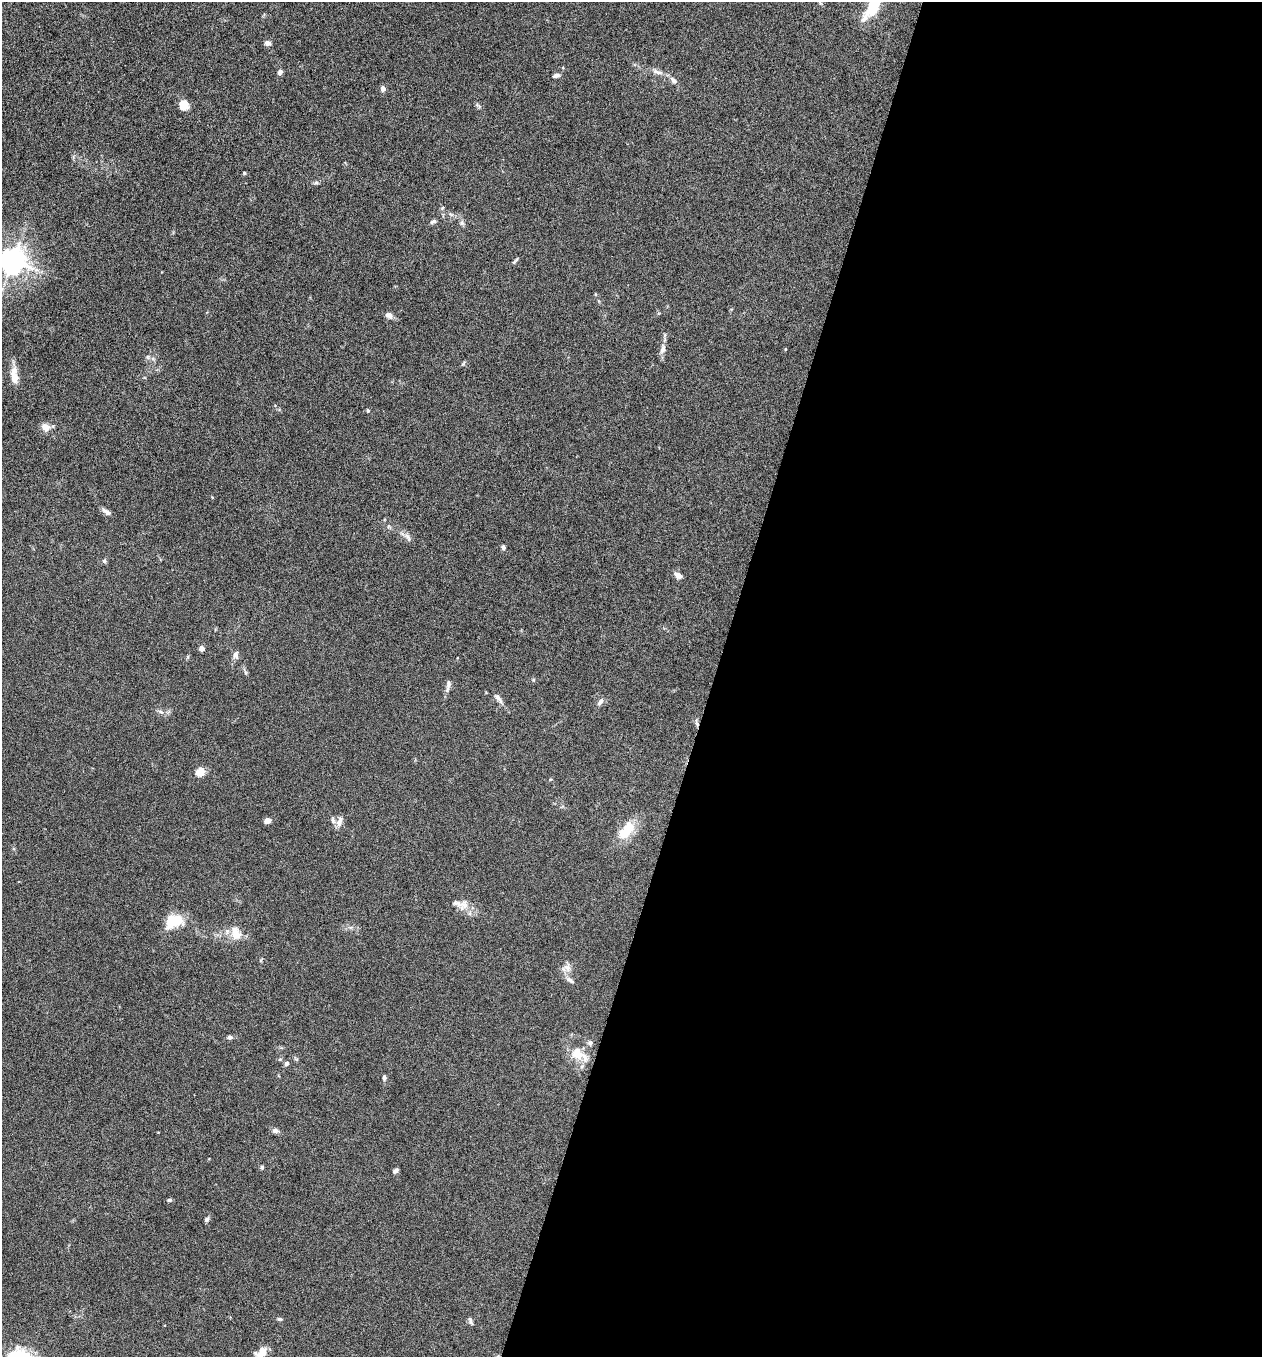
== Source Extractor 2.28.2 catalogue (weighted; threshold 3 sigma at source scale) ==
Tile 12 of 4 x 4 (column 4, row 3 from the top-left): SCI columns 3920-5179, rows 1366-2720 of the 5448 x 5438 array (HDU 1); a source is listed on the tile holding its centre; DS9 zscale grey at full resolution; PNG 1264 x 1359 px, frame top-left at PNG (2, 2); no overlay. Shown black and unused: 44% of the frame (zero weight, under 5 of 9 exposures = <1% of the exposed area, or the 3 px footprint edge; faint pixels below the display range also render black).
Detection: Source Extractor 2.28.2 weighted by HDU 2 'WHT'; one run over the whole footprint, this tile lists its part. Background 0.0659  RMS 0.0032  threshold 0.0131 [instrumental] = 3 sigma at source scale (4.09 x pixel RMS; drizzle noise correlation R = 1.36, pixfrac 0.8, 0.05/0.05 arcsec/px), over >= 5 px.
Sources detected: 61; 6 inside a brighter listed object's ellipse — not listed separately; the other 55 listed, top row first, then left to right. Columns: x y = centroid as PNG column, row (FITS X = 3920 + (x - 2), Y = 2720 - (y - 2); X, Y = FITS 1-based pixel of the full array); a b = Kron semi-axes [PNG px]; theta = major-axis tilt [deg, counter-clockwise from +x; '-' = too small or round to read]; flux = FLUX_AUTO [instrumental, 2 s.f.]
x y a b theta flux
873 10 8 8 - 5
268 43 7 5 -16 1.2
280 72 6 5 - 0.89
657 72 17 6 -19 1.8
556 76 9 5 15 0.82
673 80 10 6 -39 1.2
383 88 5 4 - 2
184 105 11 10 - 2.7
244 173 4 4 - 0.35
316 183 7 4 1 0.5
433 221 7 5 25 0.68
462 222 8 6 -90 0.74
13 261 8 8 - 330
515 261 10 3 45 0.51
389 315 9 7 -25 1.3
663 349 13 6 73 1.5
785 349 4 3 - 0.24
153 359 6 4 -19 0.52
463 363 8 3 46 0.37
14 376 20 8 -82 3.8
368 410 5 4 - 0.35
45 427 12 9 -33 2.1
106 512 11 5 -31 1.3
408 537 15 5 -58 1.1
503 547 6 5 - 0.58
104 561 6 5 - 0.54
678 576 8 6 -32 1.7
201 648 4 4 - 2
236 655 11 7 87 1.1
448 686 18 5 79 1.2
498 698 14 6 -55 1.3
600 702 11 6 49 0.98
161 712 8 4 -19 0.64
200 772 7 6 - 5.8
267 821 6 5 - 1.8
339 821 15 7 72 1.5
629 829 23 16 75 5.9
463 905 17 9 66 2.3
174 921 19 12 16 9.3
235 930 18 10 88 3
567 967 12 9 -25 1.7
570 980 12 5 -34 1
230 1037 6 5 - 0.75
590 1043 8 5 81 0.67
579 1054 24 13 -34 5.5
286 1064 5 5 - 0.97
384 1078 7 5 -86 0.63
275 1131 9 6 -12 0.94
262 1167 5 5 - 0.5
395 1171 6 5 - 0.81
169 1200 6 4 -1 0.48
207 1219 7 5 52 0.67
279 1319 7 4 -25 0.45
470 1321 11 4 -71 0.64
263 1352 14 11 30 2.9
Isophote crosses this tile's border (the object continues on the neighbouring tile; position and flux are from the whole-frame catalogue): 2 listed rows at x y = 13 261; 263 1352